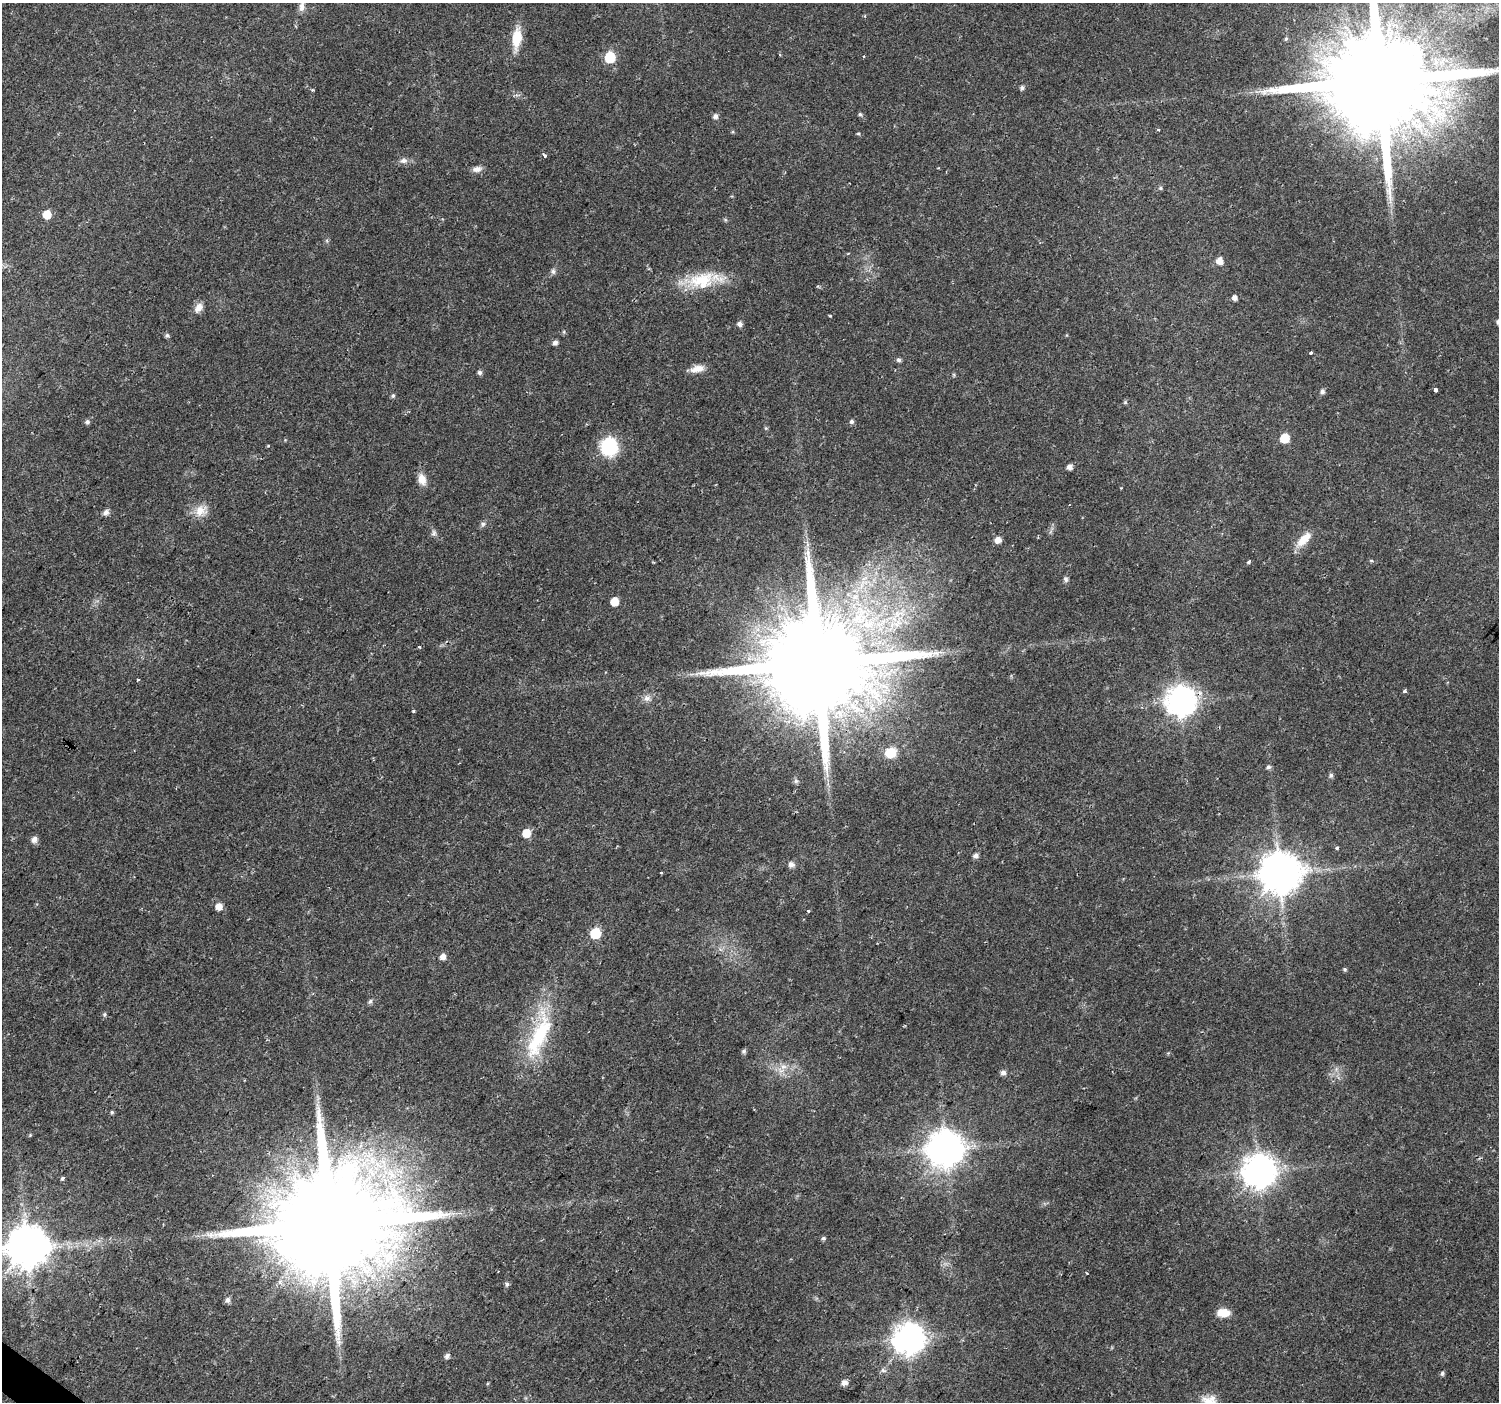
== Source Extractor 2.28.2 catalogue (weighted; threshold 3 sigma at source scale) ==
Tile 7 of 4 x 4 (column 3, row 2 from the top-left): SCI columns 2993-4489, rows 2977-4376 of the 5992 x 6024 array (HDU 1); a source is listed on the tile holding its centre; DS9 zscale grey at full resolution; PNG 1501 x 1404 px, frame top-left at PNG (2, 3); no overlay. Shown black and unused: <1% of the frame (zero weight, under 2 of 3 exposures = <1% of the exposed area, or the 3 px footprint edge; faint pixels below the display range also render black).
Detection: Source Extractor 2.28.2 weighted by HDU 2 'WHT'; one run over the whole footprint, this tile lists its part. Background 0.0237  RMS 0.003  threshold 0.0134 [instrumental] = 3 sigma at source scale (4.5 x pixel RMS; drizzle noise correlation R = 1.50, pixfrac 1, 0.0396/0.0396 arcsec/px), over >= 5 px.
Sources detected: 101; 1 inside a brighter listed object's ellipse — not listed separately; the other 100 listed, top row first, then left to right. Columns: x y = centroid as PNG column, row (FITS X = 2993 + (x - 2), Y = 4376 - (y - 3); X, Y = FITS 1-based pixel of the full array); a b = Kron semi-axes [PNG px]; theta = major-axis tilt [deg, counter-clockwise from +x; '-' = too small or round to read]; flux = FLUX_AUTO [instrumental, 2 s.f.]
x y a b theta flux
302 7 14 7 80 1.6
517 38 25 10 83 6.5
1286 39 6 5 - 0.5
864 56 3 2 - 0.26
610 57 6 6 - 18
1380 80 32 24 45 11000
1022 88 6 5 - 0.76
312 90 4 4 - 0.34
860 114 6 4 -61 0.51
715 116 6 6 - 0.99
1158 130 4 3 - 0.31
858 133 5 3 - 0.34
545 155 4 3 - 0.84
404 161 10 7 1 1.4
477 169 11 7 10 1.6
1160 188 5 5 - 0.46
47 214 6 6 - 6.6
725 220 5 5 - 0.42
1219 261 6 6 - 2.9
553 271 9 6 -90 0.8
701 280 43 21 9 14
1234 298 5 5 - 1.2
198 308 13 8 56 2.2
830 316 3 3 - 0.3
740 324 6 6 - 0.94
167 335 6 5 - 0.6
555 343 6 5 - 1
1311 353 3 3 - 0.62
899 360 6 5 - 0.68
697 369 17 8 12 2.8
479 372 5 5 - 0.8
1435 390 4 3 - 1.6
1322 391 6 5 - 0.93
393 396 6 5 - 0.56
1125 402 5 5 - 0.38
852 421 5 5 - 0.72
87 422 6 6 - 0.7
1285 438 6 6 - 10
609 447 12 11 - 26
1070 467 5 5 - 1.6
422 479 15 9 -72 2.8
200 510 19 13 42 4
106 512 7 6 - 1.4
483 524 6 6 - 0.7
434 533 8 6 66 0.79
1304 539 24 10 44 4.6
998 540 7 6 - 2
1371 560 5 3 - 0.35
1249 562 4 4 - 0.54
1066 579 8 6 -71 0.72
614 601 6 6 - 5.5
419 647 4 3 - 0.6
936 653 11 7 -6 1.7
818 663 31 23 44 9800
138 680 3 3 - 0.65
1405 691 4 3 - 0.77
646 698 9 8 - 1.4
1180 701 10 9 - 420
413 711 3 3 - 0.52
890 753 10 8 30 8.2
1268 767 6 5 - 0.75
1331 775 6 6 - 0.73
796 781 6 6 - 0.67
526 833 6 6 - 5.5
34 839 8 7 - 1.4
1337 848 4 4 - 0.5
976 856 6 5 - 1.1
791 864 8 7 - 1.2
661 873 3 3 - 0.46
1280 873 12 11 - 1000
219 906 6 6 - 2.8
808 911 3 3 - 0.97
595 933 6 6 - 18
443 957 6 6 - 1.7
1345 969 5 4 - 0.46
370 1002 7 5 72 0.63
104 1014 6 5 - 0.51
539 1036 76 22 68 25
744 1051 7 6 - 0.59
1168 1053 4 4 - 0.31
783 1067 10 6 5 1.7
1003 1073 7 6 - 1.1
112 1112 5 4 - 0.39
30 1135 5 4 - 0.32
946 1148 11 11 - 620
1259 1171 10 10 - 570
62 1178 4 3 - 0.7
329 1224 35 26 42 11000
823 1238 6 5 - 0.57
27 1247 12 11 - 1000
280 1282 6 5 - 0.98
507 1284 7 5 76 0.65
227 1300 8 6 61 1
1223 1313 13 7 -1 4.5
909 1338 10 10 - 450
447 1356 6 5 - 0.99
883 1370 8 5 -29 0.83
1442 1373 5 5 - 0.65
844 1383 8 7 - 1.4
1208 1401 25 11 -18 4.1
Overlapping masked pixels (flux is a lower limit): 4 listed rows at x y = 1380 80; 818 663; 1180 701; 329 1224
Isophote crosses this tile's border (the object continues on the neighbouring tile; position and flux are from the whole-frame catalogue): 4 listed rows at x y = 302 7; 1380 80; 27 1247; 1208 1401